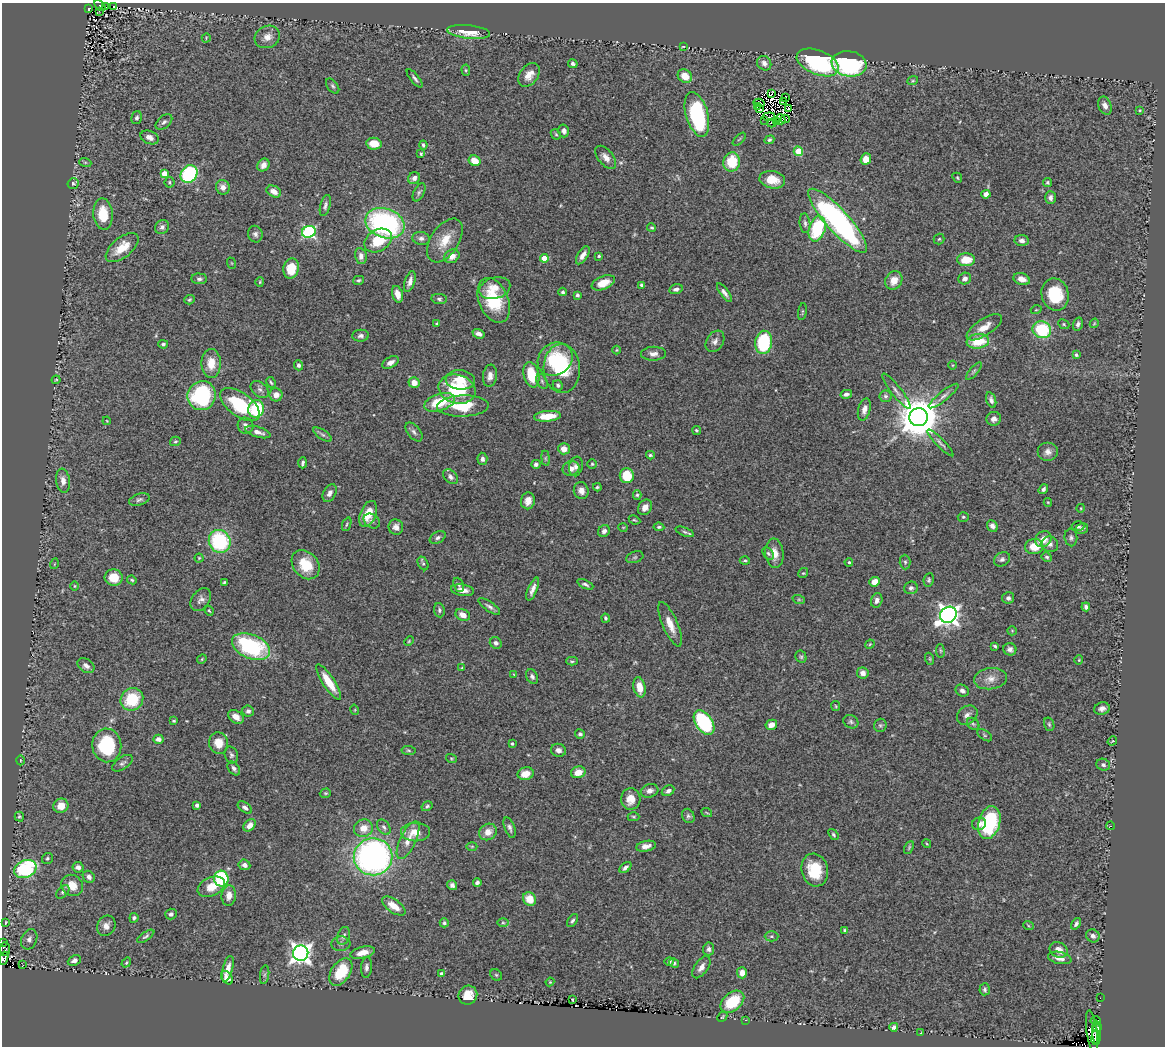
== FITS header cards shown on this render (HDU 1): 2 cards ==
NAXIS1  =                 1163
NAXIS2  =                 1044

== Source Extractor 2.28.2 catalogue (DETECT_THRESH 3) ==
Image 1163 x 1044 px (HDU 1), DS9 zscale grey, 1 PNG px = 1 image px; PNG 1167 x 1048 px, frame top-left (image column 1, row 1044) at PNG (2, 3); each listed source drawn as its Kron ellipse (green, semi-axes under 4 px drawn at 4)
Background 0.642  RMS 0.039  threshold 0.117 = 3 sigma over >= 5 px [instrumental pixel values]
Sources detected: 399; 6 with non-positive FLUX_AUTO (blend fragments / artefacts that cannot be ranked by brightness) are neither listed nor drawn; the other 393 listed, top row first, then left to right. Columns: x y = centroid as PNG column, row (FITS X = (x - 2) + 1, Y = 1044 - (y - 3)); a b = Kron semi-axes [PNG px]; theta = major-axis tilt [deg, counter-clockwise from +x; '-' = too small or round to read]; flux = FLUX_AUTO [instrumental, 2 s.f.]
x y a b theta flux
100 5 7 3 -47 26
106 6 3 2 - 0.66
114 7 4 3 - 3.4
89 8 4 3 - 89
99 11 3 2 - 3.2
469 32 21 6 -6 51
267 37 13 11 27 23
206 38 5 3 - 2.5
683 46 3 2 - 2.2
818 62 22 12 -22 320
764 63 7 6 - 13
573 64 5 4 - 6.2
849 64 17 12 -9 280
466 70 5 4 - 3.6
529 75 13 9 53 28
685 76 7 6 - 35
415 78 11 3 -51 6.8
913 81 6 3 20 3
333 86 9 5 -53 5.6
772 93 3 3 - 490
785 97 3 2 - 4.6
783 102 4 3 - 4.2
759 103 5 3 - 2.3
1105 106 9 6 -67 13
757 107 3 2 - 1
788 108 3 2 - 3
760 109 4 3 - 0.4
1140 110 3 3 - 2.5
697 114 23 11 -74 290
769 117 6 3 6 5.1
137 118 6 5 - 6.6
781 119 5 4 - 9.6
785 119 4 3 - 9.5
764 120 2 2 - 2.3
777 121 3 2 - 3.9
164 122 10 6 40 7.9
772 123 4 2 - 3.8
564 131 6 5 - 9.6
556 134 6 4 -44 3.6
150 137 9 6 -22 14
739 139 8 3 45 3.5
769 140 5 4 - 5
374 144 7 6 - 35
423 145 4 3 - 4.6
798 151 4 4 - 75
421 154 4 3 - 3
606 157 13 7 -51 19
866 159 6 5 - 27
474 161 6 5 - 40
85 162 6 4 -18 3.1
732 162 9 8 - 81
263 165 7 5 54 14
164 173 4 4 - 31
189 174 9 8 - 250
414 178 6 5 - 11
957 178 5 4 - 3.3
772 180 13 8 -11 42
169 182 5 5 - 3.9
1048 183 5 4 - 4
73 184 5 5 - 4.8
223 187 7 7 - 15
274 191 8 5 -29 19
419 192 10 5 63 6.4
986 194 4 4 - 15
1050 198 6 5 - 9.2
325 205 11 5 76 8
103 214 16 10 -86 64
838 221 42 11 -48 700
385 223 20 14 -20 480
805 223 10 5 -84 7.6
162 227 7 6 - 9.2
652 228 4 4 - 4.1
817 229 13 8 73 160
309 232 7 6 - 410
255 234 8 7 - 8.9
421 238 8 6 -8 10
939 239 5 5 - 4.2
445 240 24 14 57 54
1022 240 7 5 -9 11
378 241 15 10 32 77
122 248 19 10 39 52
583 255 10 5 59 17
361 256 8 6 -79 13
452 256 8 6 32 19
599 256 4 3 - 3.2
544 258 4 4 - 54
966 260 9 6 0 54
231 263 6 3 -70 2.6
291 269 10 7 78 55
965 278 6 5 - 12
199 279 8 5 -4 7.1
1022 279 8 5 -18 18
359 280 6 4 15 4.2
894 280 10 8 56 30
410 281 11 5 72 13
260 282 5 4 - 3
603 283 12 6 22 36
641 285 4 3 - 4.4
495 288 16 10 16 29
676 289 7 5 15 8.7
563 292 4 4 - 4.9
724 293 11 4 -53 9.5
398 294 8 5 -73 21
1055 294 16 13 -78 110
577 295 3 3 - 7
439 299 8 5 -8 5.8
189 300 5 4 - 3.6
494 300 23 14 -67 120
1036 310 5 3 - 2.5
802 312 8 3 81 3.1
1094 323 5 4 - 2.8
437 324 4 3 - 6.7
1064 324 6 4 -24 3.7
1078 324 7 4 72 7.1
984 327 20 8 33 33
1042 330 9 8 - 150
478 334 6 4 -21 11
361 336 8 6 3 8.8
715 341 11 8 56 12
978 341 11 7 8 76
764 342 12 8 82 200
163 344 5 4 - 5.5
616 350 4 3 - 2.3
654 354 12 7 2 16
1076 355 4 3 - 4.9
555 359 18 15 37 110
390 362 9 5 30 14
211 363 14 9 89 41
298 365 5 4 - 9.2
952 365 4 3 - 2.3
562 369 24 18 -88 160
974 371 11 4 50 5.6
531 375 13 7 -75 78
490 376 11 7 83 15
56 380 4 3 - 3.2
460 380 14 9 -6 40
542 381 8 5 -64 5
271 382 6 3 -61 3.9
414 383 5 5 - 25
558 385 5 5 - 4.7
457 389 19 14 -16 140
260 390 10 7 -39 10
896 391 22 5 -52 14
846 394 6 4 13 9.4
276 395 6 6 - 17
202 396 14 14 - 280
885 396 6 6 - 6.3
943 396 18 5 39 13
991 400 8 5 -72 9.3
440 402 16 8 18 83
240 405 23 12 -37 160
463 406 26 10 2 90
256 409 9 8 - 140
864 409 11 6 75 14
547 416 13 5 5 54
918 417 9 9 - 9600
994 419 7 7 - 13
107 421 4 3 - 2
246 426 8 7 - 13
696 430 4 4 - 3.8
258 432 13 5 -16 16
414 432 11 6 -50 9.3
323 435 11 4 -34 7.3
175 441 5 4 - 3.8
940 443 18 4 -45 9.2
564 449 6 5 - 21
1048 452 10 9 - 15
650 455 4 3 - 3.6
546 458 7 4 -82 3.6
482 459 6 5 - 8.9
303 463 5 3 - 6.2
536 464 4 4 - 8.2
592 464 5 5 - 3.7
576 466 10 6 79 10
571 468 8 7 - 18
627 476 7 7 - 69
450 477 8 6 -46 8.8
63 481 12 7 -82 16
597 487 4 3 - 4
1043 489 5 4 - 7
581 491 8 7 - 16
330 493 9 6 61 13
637 495 5 4 - 3.6
139 500 10 5 17 7.9
528 501 8 7 - 18
1048 502 4 4 - 2.3
645 507 8 6 55 18
1081 508 4 3 - 2
368 514 14 8 67 51
963 517 5 4 - 3.7
634 520 6 3 -25 3.1
372 521 9 6 -37 6.8
347 524 7 3 67 3.7
992 526 6 5 - 12
1078 526 6 5 - 5.8
396 527 7 7 - 12
623 527 5 3 - 2
659 527 5 4 - 4
1082 528 6 5 - 6.2
604 531 6 5 - 10
685 532 10 4 -21 5.2
1071 537 9 6 -83 7.2
438 538 9 5 29 7.2
1043 539 8 7 - 28
220 541 11 10 - 230
1050 544 8 7 - 11
1034 546 9 7 2 45
774 553 15 9 -84 30
768 554 7 5 -50 4.6
635 557 9 5 19 5.3
1047 557 5 4 - 4.4
199 558 4 4 - 3.2
1002 559 8 6 31 8.1
745 560 5 3 - 3.3
849 562 4 4 - 3.3
905 562 7 5 -88 5.5
423 563 7 5 -62 4.7
54 564 5 3 - 2.3
306 565 16 12 -49 75
803 573 5 4 - 3
114 578 9 8 - 52
132 580 5 4 - 3.5
929 580 7 5 81 4.8
224 582 4 3 - 3.8
875 582 5 5 - 26
585 584 8 4 -25 7.2
459 585 7 5 -67 5.2
74 586 5 3 - 2.5
911 588 7 6 - 7.1
533 589 12 4 68 14
463 590 12 5 -8 21
1008 598 6 6 - 7.9
201 600 13 8 55 13
799 600 6 4 -19 3.7
877 600 7 5 74 11
489 606 13 4 -34 9
1086 607 4 3 - 6.8
439 610 7 5 -83 5.8
209 611 5 4 - 3.2
463 615 7 5 -26 21
948 615 9 7 35 1700
605 618 4 3 - 4.8
670 624 24 7 -67 34
1012 631 5 4 - 2.7
409 641 5 4 - 2.9
496 643 6 5 - 7.2
870 644 5 4 - 2.7
995 646 4 3 - 3.8
251 647 20 12 -23 270
1010 649 6 6 - 9.8
940 651 7 3 -81 3.1
801 657 6 5 - 4.2
202 659 5 4 - 2.8
930 659 6 4 -72 3.3
1079 660 4 4 - 2.5
572 661 6 4 0 4.1
86 666 9 6 -34 12
462 668 3 3 - 2.4
863 673 6 5 - 18
514 675 3 2 - 1.7
532 677 7 5 -64 7.2
990 679 17 10 6 26
329 682 21 6 -57 57
639 687 10 6 -78 35
962 691 7 5 -28 9.9
132 699 12 10 42 100
836 706 5 4 - 3
1102 709 8 6 14 11
355 710 5 3 - 2.3
248 711 6 5 - 8.1
967 715 11 8 37 13
236 717 8 6 -35 20
174 721 4 3 - 3.3
851 722 8 6 -29 6.1
704 723 14 8 -56 300
973 724 7 5 -43 5.2
1049 724 7 5 -73 4.3
771 725 6 5 - 18
880 725 7 6 - 5.2
580 734 5 4 - 6.2
985 735 8 4 -34 4.4
158 739 5 4 - 12
1112 741 5 3 - 2.2
219 743 11 9 -81 35
512 743 3 3 - 4.7
107 745 17 14 -82 170
408 750 7 4 -7 4
558 750 7 6 - 12
231 755 8 6 -73 6.8
451 758 5 3 - 2.6
20 760 5 3 - 2.5
122 763 12 6 35 8.3
1103 765 7 6 - 7.3
234 768 8 5 -51 7.5
578 772 7 5 16 25
526 774 8 6 13 33
650 791 9 6 17 12
668 791 6 5 - 8.6
325 793 6 4 18 3.4
631 799 11 9 83 32
197 805 4 3 - 9.2
61 806 7 7 - 33
427 806 6 4 31 5.9
245 808 8 5 -36 8.2
707 813 5 3 - 2.5
688 816 7 6 - 6.1
19 817 5 4 - 4.3
633 817 6 4 -2 3.7
989 823 17 10 73 200
979 824 7 6 - 12
250 825 7 5 48 19
1110 826 4 3 - 1.8
384 827 8 5 -52 7.5
363 828 9 8 - 33
510 828 10 5 -69 8.2
415 832 14 9 -1 31
488 832 9 8 - 23
833 835 6 4 -52 4.8
408 840 20 8 65 28
927 844 4 3 - 2.5
472 846 5 3 - 2.5
646 846 10 5 11 16
909 847 7 3 64 3.4
373 857 19 18 - 900
47 859 6 5 - 5.2
244 865 6 5 - 11
78 867 5 5 - 15
625 867 7 4 41 8.1
25 869 12 8 23 270
815 870 16 13 -75 81
89 877 6 5 - 10
221 878 8 7 - 230
477 883 4 4 - 8.9
72 885 11 10 - 38
452 885 5 4 - 8.8
211 887 14 9 25 40
63 892 8 5 45 6.3
229 896 10 7 85 24
529 899 7 6 - 38
394 906 13 6 -35 32
171 914 6 5 - 7.8
134 918 5 4 - 5.5
573 921 7 4 55 6
5 922 3 2 - 2.1
444 923 4 4 - 5.5
503 923 6 4 -1 4
1076 924 6 4 54 7.1
1028 925 5 3 - 2.7
106 926 10 8 60 17
845 930 4 3 - 3.4
146 936 10 4 34 5.2
344 936 9 6 70 8.8
771 936 7 5 1 4.3
1093 936 7 6 - 8.2
29 939 10 7 67 12
3 943 3 2 - 9.7
341 944 9 7 4 9.4
5 949 7 5 87 49
709 949 6 5 - 8.6
1058 950 9 7 -31 20
301 953 7 7 - 1600
362 953 12 6 13 29
4 958 7 4 68 67
1060 958 12 6 -12 19
74 960 7 5 23 10
669 962 4 3 - 5.3
126 963 5 4 - 3.3
674 963 5 4 - 5
23 965 2 2 - 3.5
366 967 10 5 85 8.9
701 967 12 6 55 16
228 969 13 5 76 20
341 972 15 9 56 95
742 973 5 5 - 17
442 974 4 4 - 6.5
265 975 9 4 81 6.2
496 975 6 5 - 4.1
227 978 7 5 -52 18
550 982 4 4 - 2.6
985 989 6 5 - 5.3
468 995 9 9 - 38
1100 998 2 2 - 5.1
572 999 3 2 - 2.7
732 1002 13 9 40 110
722 1017 6 3 45 2.8
746 1020 3 2 - 74
1096 1021 5 3 - 65
894 1027 4 4 - 8
1098 1027 5 3 - 140
1092 1032 21 5 -82 77
921 1033 2 2 - 20
1097 1033 12 4 -86 170
1096 1037 7 3 84 440
At the frame edge (FLAGS 8, measured only in part): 2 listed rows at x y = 3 943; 4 958
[6 non-positive-flux detections neither listed nor drawn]